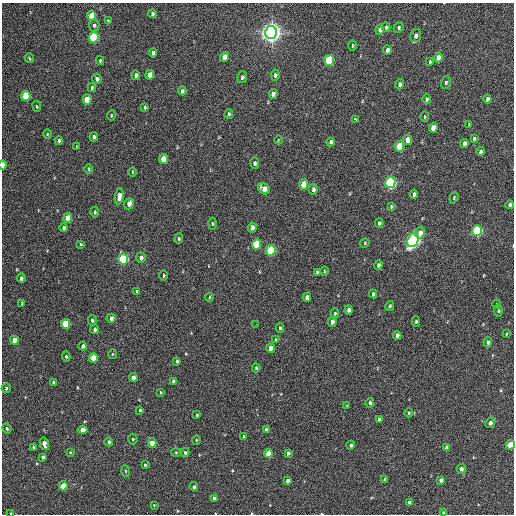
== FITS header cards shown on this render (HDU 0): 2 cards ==
NAXIS1  =                  512 / Axis length
NAXIS2  =                  512 / Axis length

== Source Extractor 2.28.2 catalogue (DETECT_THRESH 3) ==
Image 512 x 512 px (HDU 0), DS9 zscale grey, 1 PNG px = 1 image px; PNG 516 x 516 px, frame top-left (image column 1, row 512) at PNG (2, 3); each listed source drawn as its Kron ellipse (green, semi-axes under 4 px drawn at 4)
Background 303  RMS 17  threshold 50.5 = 3 sigma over >= 5 px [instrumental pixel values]
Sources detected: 162; all 162 listed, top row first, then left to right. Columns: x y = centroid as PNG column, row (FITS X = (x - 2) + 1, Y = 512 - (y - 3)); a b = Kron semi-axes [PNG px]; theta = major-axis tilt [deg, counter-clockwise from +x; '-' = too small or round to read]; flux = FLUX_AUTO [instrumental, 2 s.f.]
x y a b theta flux
152 14 4 3 - 2100
92 16 5 4 - 22000
108 21 4 4 - 1000
94 25 6 5 - 2500
386 27 5 3 - 1600
399 27 5 5 - 2000
380 30 5 4 - 3800
271 32 6 6 - 810000
416 36 7 5 82 4300
94 37 5 4 - 76000
352 46 5 2 - 1200
387 50 4 3 - 3700
153 53 4 4 - 3500
225 57 5 4 - 12000
29 58 5 2 - 1200
439 58 5 4 - 10000
329 60 5 5 - 73000
100 61 4 4 - 1200
430 62 4 3 - 1400
136 75 5 4 - 2600
150 75 5 4 - 12000
275 75 5 4 - 2200
242 77 6 4 75 2700
97 79 5 4 - 3600
446 82 6 5 - 2100
400 84 5 4 - 3000
92 88 4 3 - 1500
182 91 4 3 - 2100
273 94 5 4 - 5800
26 96 5 4 - 38000
87 99 5 4 - 23000
427 99 5 4 - 1800
487 99 4 3 - 2800
37 106 5 3 - 920
145 107 3 3 - 1300
229 114 5 3 - 1600
111 115 5 2 - 980
424 117 5 2 - 1100
355 119 4 3 - 5800
469 124 4 3 - 1300
433 128 5 4 - 14000
47 134 4 3 - 990
94 137 4 4 - 2200
474 138 4 3 - 1700
59 140 4 3 - 1400
278 140 4 2 - 800
407 140 5 4 - 8600
331 142 4 3 - 2000
464 143 4 4 - 4000
400 146 5 4 - 44000
76 147 3 2 - 760
480 151 4 3 - 2200
164 159 5 4 - 20000
255 163 5 4 - 2000
3 165 5 2 - 6900
89 169 4 3 - 1100
132 172 5 3 - 980
390 182 6 5 - 200000
304 184 5 4 - 24000
264 189 6 5 - 9200
313 189 5 4 - 2900
414 194 4 3 - 2400
119 196 8 4 81 7900
454 198 6 3 70 1100
129 204 6 5 - 6300
510 205 4 3 - 2800
391 206 4 3 - 1300
95 212 5 3 - 1600
68 218 5 4 - 14000
379 223 4 3 - 1900
212 224 6 3 -90 1300
252 227 5 3 - 4500
64 228 4 3 - 2800
477 231 5 5 - 100000
420 233 6 5 - 7100
179 239 5 4 - 1600
413 240 7 5 66 330000
365 243 5 4 - 1100
81 244 3 3 - 1200
256 244 5 4 - 42000
271 250 5 4 - 71000
141 257 5 4 - 3800
123 259 5 5 - 99000
378 265 5 4 - 2800
324 271 4 3 - 920
317 272 4 3 - 1900
163 275 5 3 - 1100
21 278 4 3 - 2500
137 292 3 3 - 1900
373 294 4 3 - 2700
209 297 4 3 - 720
307 297 4 4 - 6500
22 303 4 4 - 920
497 304 4 3 - 930
390 306 5 3 - 1500
349 310 4 4 - 3900
498 311 6 4 82 1500
335 314 5 4 - 1700
111 318 4 3 - 3900
92 320 5 4 - 2100
332 322 5 4 - 4200
416 322 5 4 - 1600
65 324 5 4 - 37000
256 324 2 2 - 2700
280 328 5 4 - 1500
95 330 4 3 - 2300
506 334 4 2 - 850
397 335 4 4 - 4100
14 340 4 4 - 11000
275 340 4 2 - 1100
488 342 5 3 - 2100
83 346 4 4 - 2700
271 348 4 4 - 7400
112 354 5 3 - 930
66 356 5 4 - 1700
93 358 5 4 - 26000
177 361 4 2 - 1500
256 368 4 3 - 1400
133 377 4 3 - 5200
173 381 4 3 - 2100
54 383 3 3 - 2700
6 388 5 4 - 1800
160 392 4 2 - 870
370 403 4 4 - 2600
347 406 4 3 - 950
140 410 3 3 - 1200
409 413 4 4 - 1300
197 415 4 3 - 930
379 420 3 3 - 2300
490 423 5 4 - 4100
7 428 5 3 - 1600
83 430 5 4 - 9600
266 430 3 3 - 2200
243 436 3 2 - 760
133 439 5 5 - 1400
196 440 4 3 - 900
109 442 4 4 - 2600
152 443 4 4 - 14000
44 444 6 4 -77 6500
351 445 4 4 - 2300
510 445 4 4 - 29000
34 447 4 3 - 2800
447 448 4 4 - 5400
70 452 4 3 - 1000
176 452 5 3 - 1100
185 452 4 3 - 1700
288 453 4 3 - 2100
268 454 4 4 - 19000
43 457 4 3 - 2200
145 465 4 3 - 1000
461 469 5 4 - 4300
125 471 6 4 -88 1200
384 479 4 3 - 1200
441 480 4 4 - 4900
287 481 4 4 - 2800
63 486 4 4 - 16000
194 487 4 4 - 2200
214 498 4 4 - 3300
409 502 4 3 - 2000
154 505 3 3 - 890
11 513 3 3 - 1400
444 513 3 3 - 3700
At the frame edge (FLAGS 8, measured only in part): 4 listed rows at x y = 3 165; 510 445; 11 513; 444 513